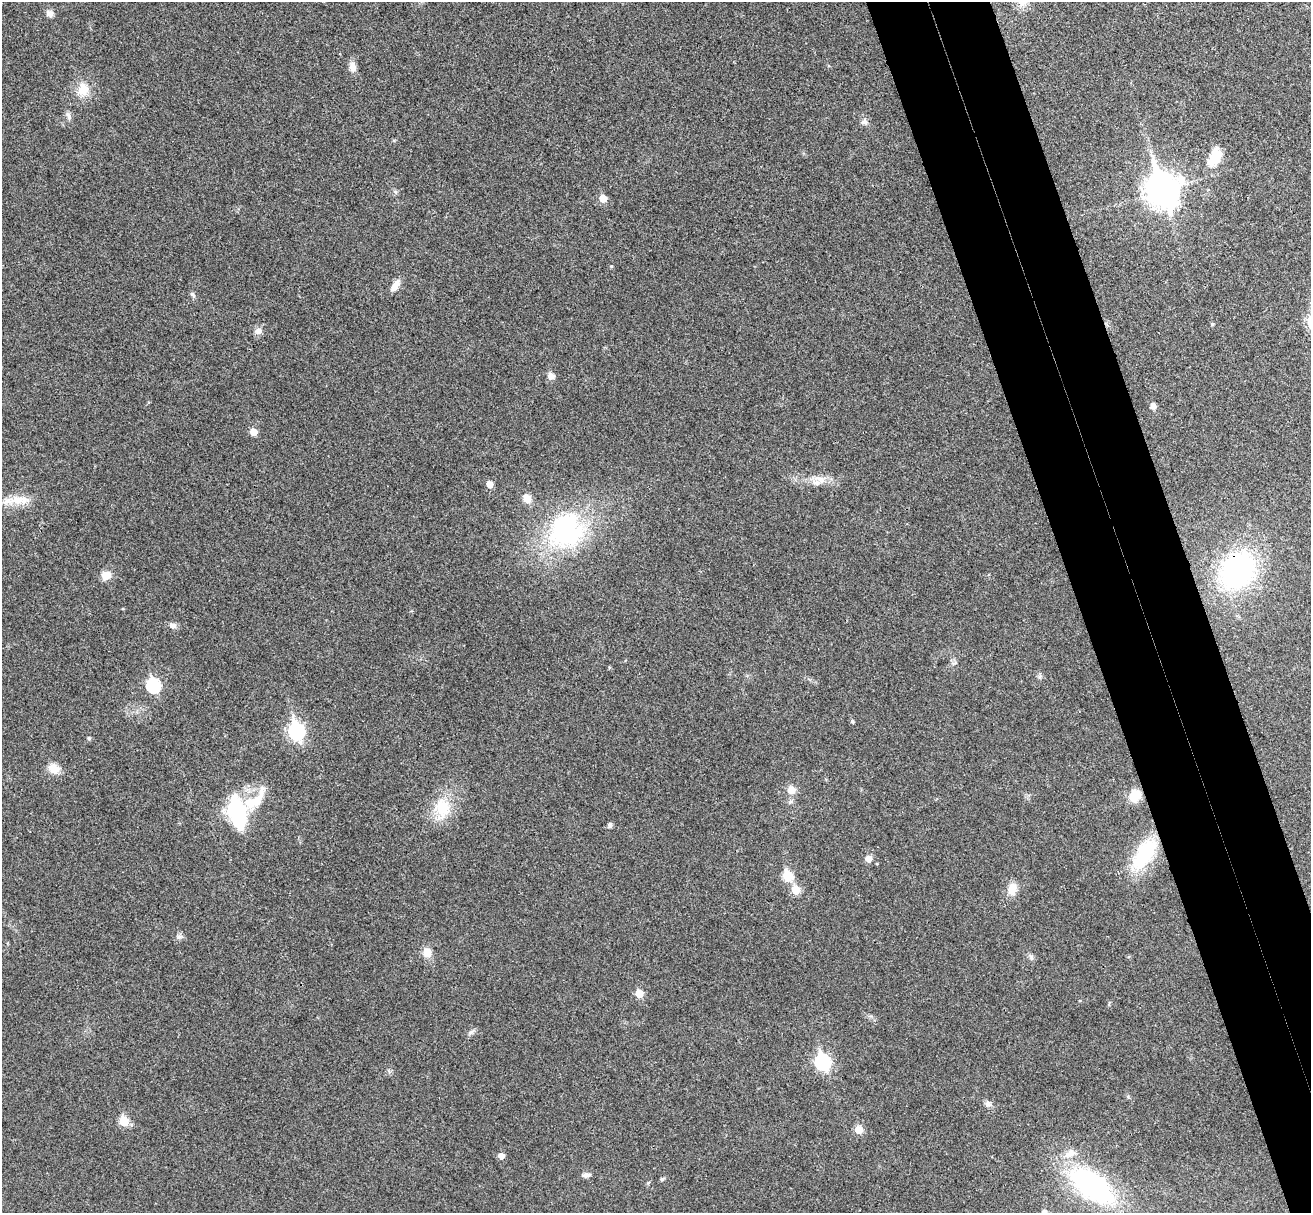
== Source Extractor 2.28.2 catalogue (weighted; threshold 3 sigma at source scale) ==
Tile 6 of 4 x 4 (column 2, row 2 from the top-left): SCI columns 1365-2673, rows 2589-3799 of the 5350 x 5298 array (HDU 1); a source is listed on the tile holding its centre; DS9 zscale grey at full resolution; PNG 1313 x 1215 px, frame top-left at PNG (2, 2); no overlay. Shown black and unused: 8% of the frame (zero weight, under 3 of 4 exposures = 6% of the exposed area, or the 3 px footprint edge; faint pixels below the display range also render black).
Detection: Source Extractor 2.28.2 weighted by HDU 2 'WHT'; one run over the whole footprint, this tile lists its part. Background 0.0396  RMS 0.0052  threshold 0.0234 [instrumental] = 3 sigma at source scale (4.5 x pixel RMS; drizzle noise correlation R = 1.50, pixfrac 1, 0.05/0.05 arcsec/px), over >= 5 px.
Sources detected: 58; all 58 listed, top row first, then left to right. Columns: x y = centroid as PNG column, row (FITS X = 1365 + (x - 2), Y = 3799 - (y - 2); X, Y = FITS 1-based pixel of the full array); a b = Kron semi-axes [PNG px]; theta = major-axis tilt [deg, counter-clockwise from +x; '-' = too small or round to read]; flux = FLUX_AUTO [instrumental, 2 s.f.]
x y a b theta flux
50 13 8 7 - 2.7
352 67 11 8 -82 3.8
83 89 18 14 80 8.8
69 116 12 6 -70 1.9
864 121 10 9 - 2
1215 157 25 14 67 12
1162 190 13 11 -76 860
395 191 6 4 -3 0.93
603 198 6 5 - 7.5
611 266 5 4 - 0.58
395 285 18 7 56 4.1
193 295 10 5 -56 1.2
1212 324 5 4 - 0.73
258 331 9 8 - 2.7
551 376 9 8 - 2.5
1153 406 7 6 - 2.3
253 432 5 5 - 6.8
821 479 19 10 -10 6
489 484 6 5 - 4.8
527 499 11 9 -55 4.7
17 500 24 13 8 10
566 530 42 37 61 79
1238 570 38 30 46 97
106 575 11 9 28 5.3
123 609 4 3 - 0.47
173 625 10 8 -22 2.2
153 685 7 6 - 58
852 721 5 4 - 0.99
296 731 9 7 -72 130
89 738 5 4 - 0.69
54 769 13 10 -35 6.5
791 790 10 9 - 4.5
1135 796 11 9 58 12
255 800 43 17 46 18
791 802 8 5 19 1.1
442 809 31 22 88 18
237 812 23 11 -76 72
610 825 6 5 - 1.6
1144 854 44 20 57 32
868 859 6 5 - 4.9
787 876 6 6 - 22
1012 889 15 11 83 6.1
796 890 7 6 - 11
179 937 8 4 -8 1.3
427 953 11 9 -85 5.4
1031 957 10 6 -70 1.5
639 994 6 5 - 9
471 1032 8 5 44 1.4
823 1062 8 7 - 93
988 1104 10 7 -23 2
124 1121 6 5 - 19
859 1130 6 6 - 9.5
1070 1154 16 9 24 5.2
501 1156 5 5 - 3.5
586 1175 9 5 6 2.2
662 1179 6 4 17 0.84
1091 1185 41 21 -37 110
1044 1212 5 4 - 2.3
Overlapping masked pixels (flux is a lower limit): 1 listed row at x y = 1238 570
Isophote crosses this tile's border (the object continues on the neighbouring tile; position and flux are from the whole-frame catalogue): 1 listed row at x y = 1044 1212